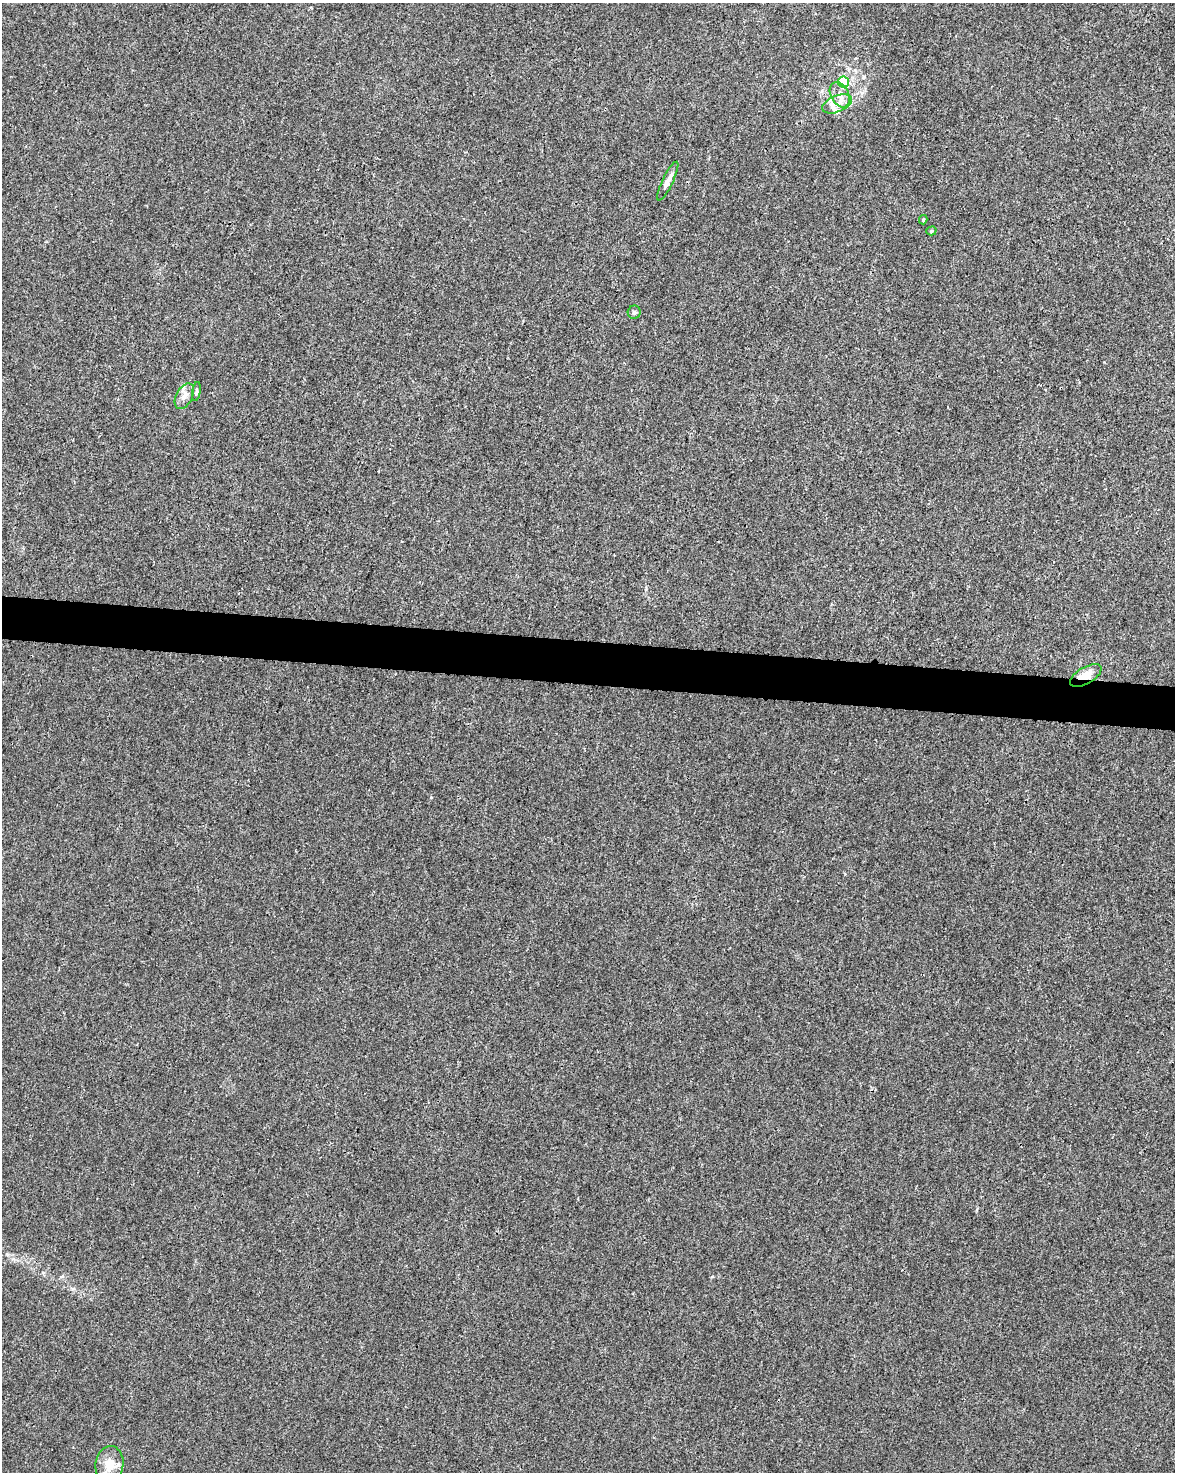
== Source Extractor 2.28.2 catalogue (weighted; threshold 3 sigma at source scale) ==
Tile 6 of 4 x 3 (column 2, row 2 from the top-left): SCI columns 1174-2346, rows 1699-3168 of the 4700 x 4923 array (HDU 1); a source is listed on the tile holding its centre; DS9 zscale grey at full resolution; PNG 1177 x 1474 px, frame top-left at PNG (2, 3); each listed source drawn as its Kron ellipse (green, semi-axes under 4 px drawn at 4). Shown black and unused: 3% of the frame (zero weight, under 3 of 4 exposures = <1% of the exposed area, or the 3 px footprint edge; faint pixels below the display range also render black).
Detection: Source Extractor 2.28.2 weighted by HDU 2 'WHT'; one run over the whole footprint, this tile lists its part. Background 0.00168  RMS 0.0028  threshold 0.0124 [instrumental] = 3 sigma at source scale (4.5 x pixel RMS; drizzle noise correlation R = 1.50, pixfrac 1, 0.0396/0.0396 arcsec/px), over >= 5 px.
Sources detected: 14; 3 inside a brighter listed object's ellipse — not listed separately; the other 11 listed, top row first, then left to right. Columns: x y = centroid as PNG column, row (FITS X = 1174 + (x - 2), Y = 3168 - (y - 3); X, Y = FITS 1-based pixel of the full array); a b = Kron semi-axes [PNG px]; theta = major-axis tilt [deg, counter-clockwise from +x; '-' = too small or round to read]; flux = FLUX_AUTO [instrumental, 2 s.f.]
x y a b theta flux
843 82 5 5 - 15
840 95 13 9 -62 2.5
837 104 16 8 23 2.8
668 181 21 5 65 1.9
923 220 5 3 - 0.42
931 231 5 4 - 0.42
634 312 6 6 - 0.6
196 391 9 4 80 0.52
184 396 14 8 63 1.9
1086 675 17 8 30 3.8
109 1464 18 14 82 3.8
Overlapping masked pixels (flux is a lower limit): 1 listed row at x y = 1086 675
Isophote crosses this tile's border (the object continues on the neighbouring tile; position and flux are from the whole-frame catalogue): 1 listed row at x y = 109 1464
Unlisted compact peaks at least as high as the median listed source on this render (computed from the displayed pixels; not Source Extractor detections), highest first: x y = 431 797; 712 1277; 1104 362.